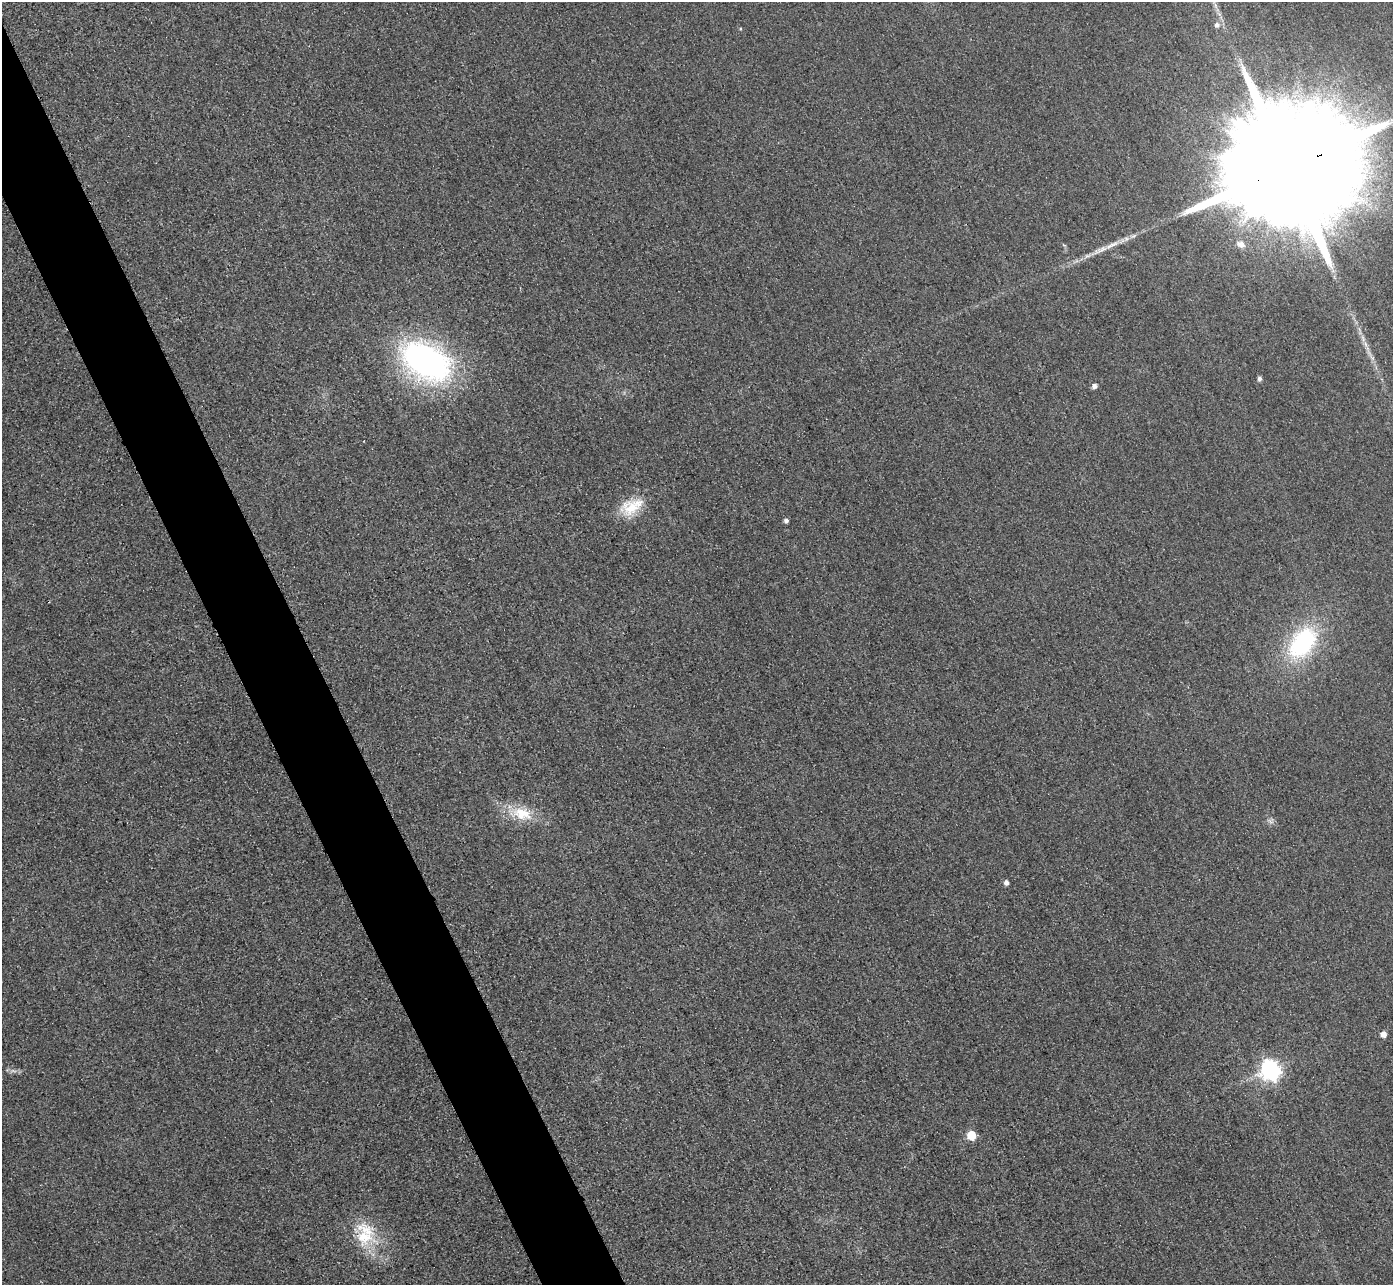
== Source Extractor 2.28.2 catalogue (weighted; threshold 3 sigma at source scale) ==
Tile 11 of 4 x 4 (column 3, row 3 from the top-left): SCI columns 2813-4203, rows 1590-2872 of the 5625 x 5613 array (HDU 1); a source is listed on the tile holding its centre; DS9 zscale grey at full resolution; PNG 1395 x 1287 px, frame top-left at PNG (2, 2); no overlay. Shown black and unused: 5% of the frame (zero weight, under 3 of 4 exposures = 3% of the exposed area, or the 3 px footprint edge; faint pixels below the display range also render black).
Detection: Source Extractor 2.28.2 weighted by HDU 2 'WHT'; one run over the whole footprint, this tile lists its part. Background 0.0651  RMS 0.019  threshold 0.0834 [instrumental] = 3 sigma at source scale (4.5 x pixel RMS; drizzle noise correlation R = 1.50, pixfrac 1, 0.05/0.05 arcsec/px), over >= 5 px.
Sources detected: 20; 1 too faint to see at this stretch — not listed; the other 19 listed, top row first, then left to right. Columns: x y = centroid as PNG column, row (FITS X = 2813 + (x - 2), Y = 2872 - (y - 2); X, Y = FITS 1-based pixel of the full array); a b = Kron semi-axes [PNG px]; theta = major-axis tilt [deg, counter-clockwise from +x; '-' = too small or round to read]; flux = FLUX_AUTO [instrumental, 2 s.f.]
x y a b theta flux
1216 6 7 4 -71 5.6
1217 25 7 7 - 8.7
1288 167 49 24 21 170000
1241 244 12 8 -26 13
1100 250 30 6 24 26
1365 344 10 5 -67 8.2
427 362 61 39 -31 480
1259 379 6 5 - 4.3
1094 386 5 5 - 8.2
631 507 33 19 26 58
786 521 5 4 - 6
1303 643 37 24 53 220
521 813 36 17 -12 61
1270 821 10 4 -36 5.5
1006 883 5 4 - 8.7
1383 1034 5 4 - 16
1270 1070 8 7 - 970
972 1136 6 5 - 61
364 1237 35 24 -20 87
Overlapping masked pixels (flux is a lower limit): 1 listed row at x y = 1288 167
Isophote crosses this tile's border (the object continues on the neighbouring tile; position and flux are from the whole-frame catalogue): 1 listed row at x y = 1288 167